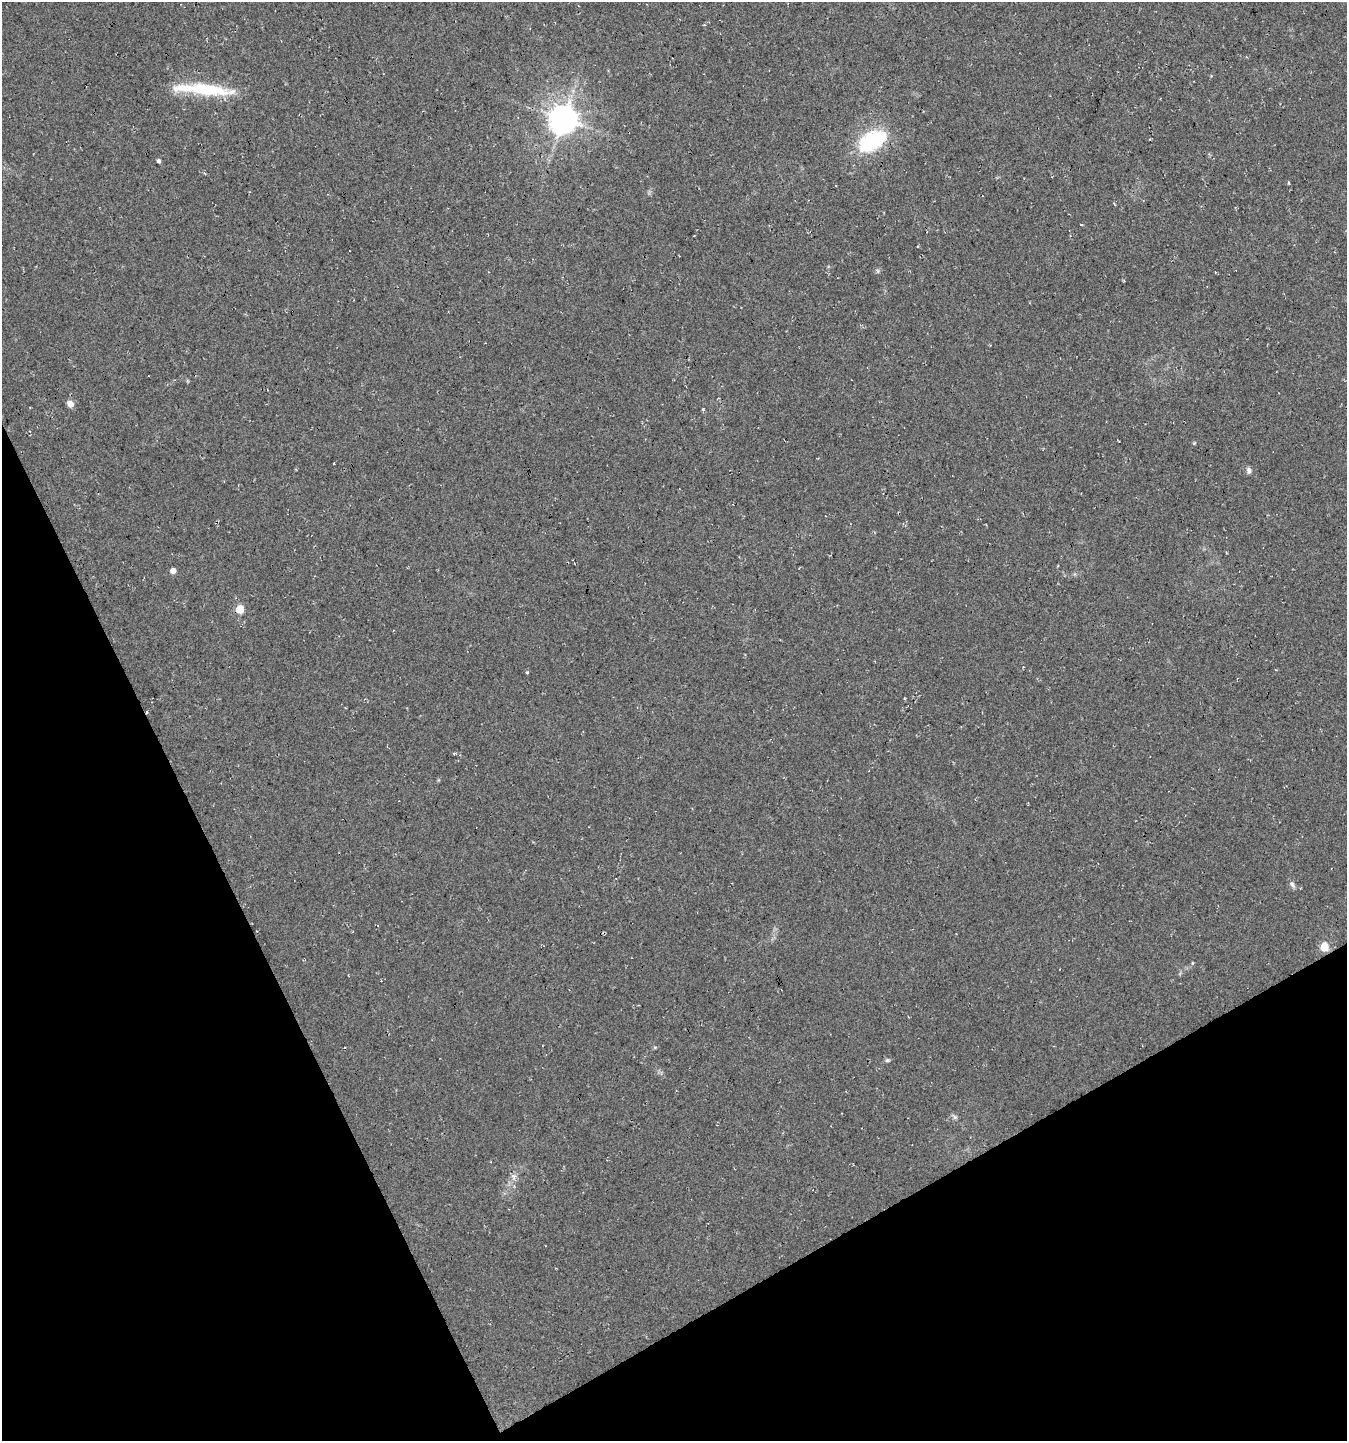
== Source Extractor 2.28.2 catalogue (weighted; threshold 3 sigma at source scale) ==
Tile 14 of 4 x 4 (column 2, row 4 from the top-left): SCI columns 1446-2790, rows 3-1441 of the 5639 x 5759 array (HDU 1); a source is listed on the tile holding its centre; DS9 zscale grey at full resolution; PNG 1349 x 1443 px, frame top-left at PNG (2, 2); no overlay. Shown black and unused: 24% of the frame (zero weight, under 3 of 4 exposures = <1% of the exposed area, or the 3 px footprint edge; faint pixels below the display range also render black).
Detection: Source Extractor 2.28.2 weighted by HDU 2 'WHT'; one run over the whole footprint, this tile lists its part. Background 0.0264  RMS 0.0068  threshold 0.0304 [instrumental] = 3 sigma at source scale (4.5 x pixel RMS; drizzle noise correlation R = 1.50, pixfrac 1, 0.0396/0.0396 arcsec/px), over >= 5 px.
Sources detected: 16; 1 inside a brighter listed object's ellipse — not listed separately; the other 15 listed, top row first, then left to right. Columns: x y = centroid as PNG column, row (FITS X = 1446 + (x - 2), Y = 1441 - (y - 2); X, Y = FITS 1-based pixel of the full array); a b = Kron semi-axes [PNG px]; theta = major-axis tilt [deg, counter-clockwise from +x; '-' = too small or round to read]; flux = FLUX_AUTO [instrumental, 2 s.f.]
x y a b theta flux
206 90 63 12 -5 39
563 119 9 8 - 1100
872 141 30 16 33 60
158 161 4 3 - 1.5
1081 224 4 2 - 0.58
1215 272 4 2 - 0.42
70 404 6 5 - 5.7
703 409 4 3 - 0.8
1194 443 4 4 - 0.63
1249 471 8 6 -80 2.3
173 571 5 5 - 4.6
239 609 5 5 - 19
1292 884 11 6 -55 2.1
1324 947 5 5 - 24
887 1060 6 5 - 1.1